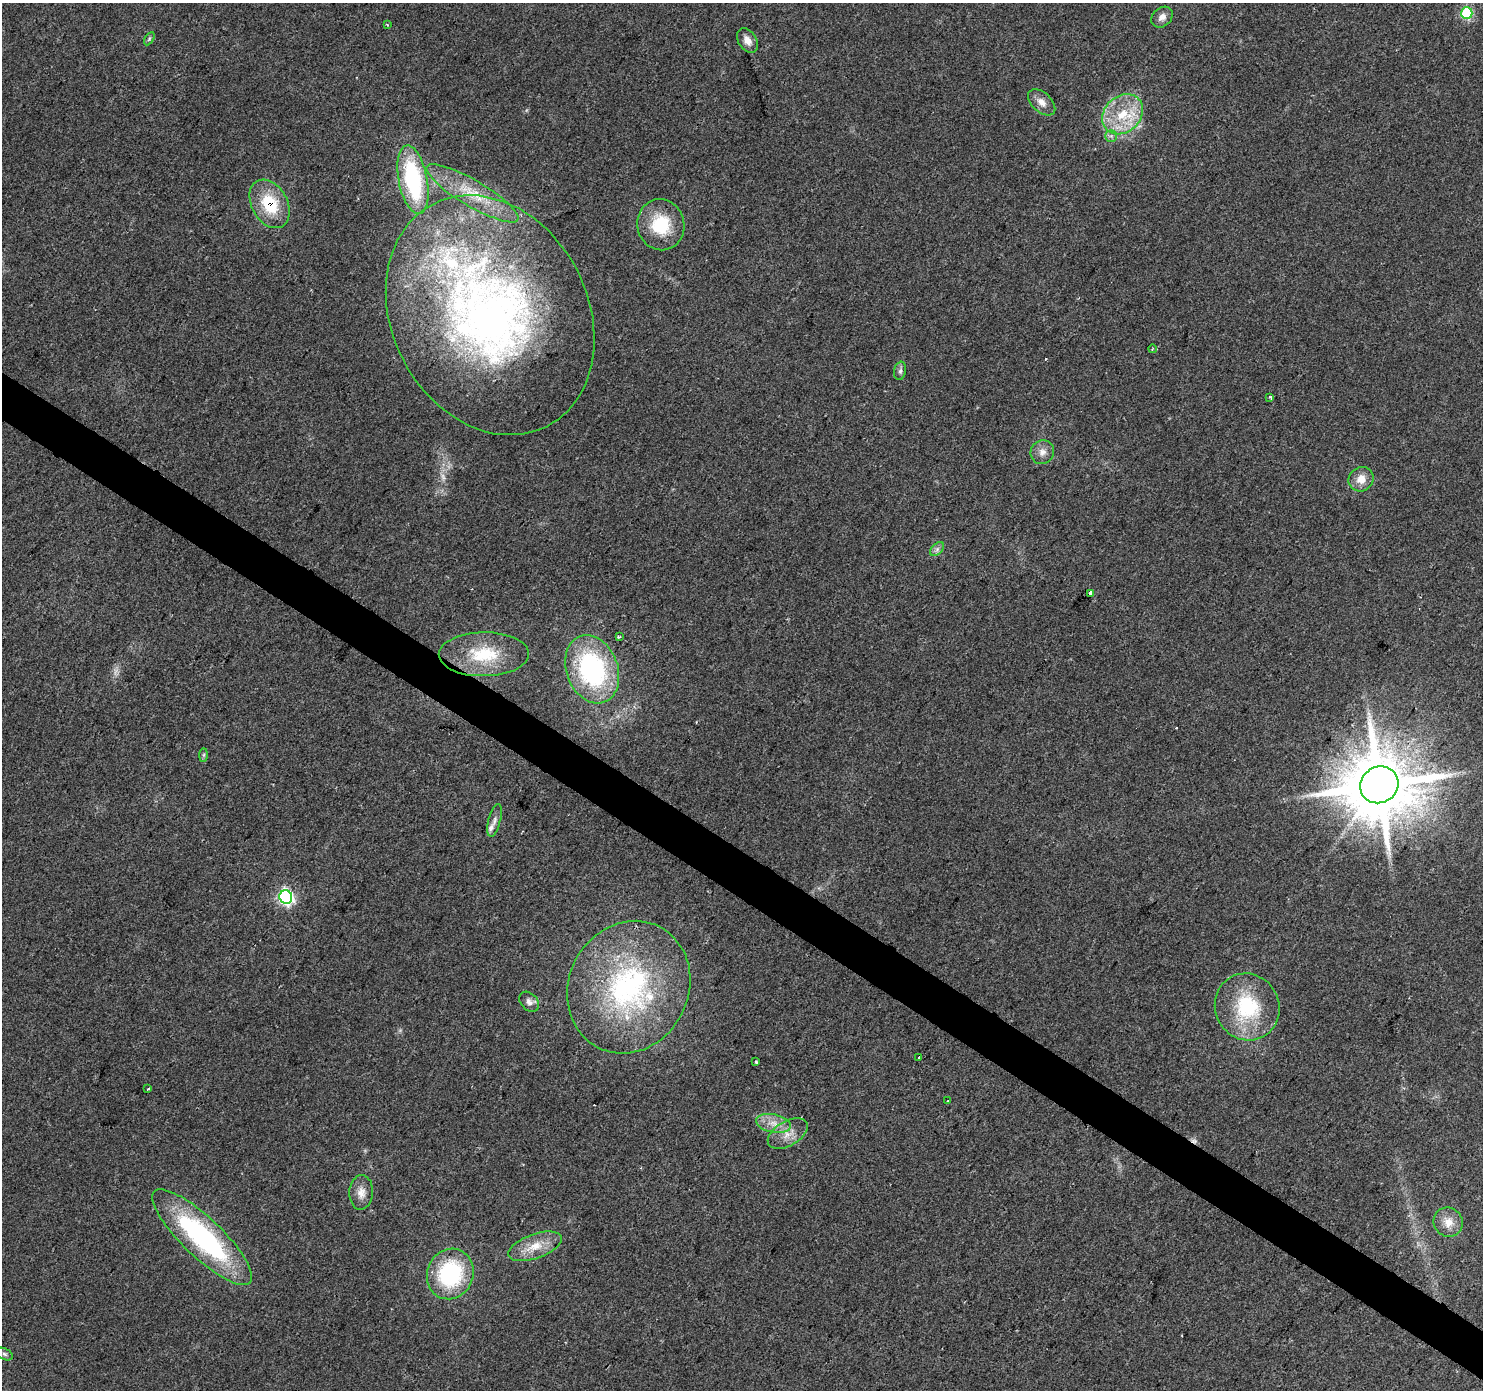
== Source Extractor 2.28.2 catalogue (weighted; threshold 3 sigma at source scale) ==
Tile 6 of 4 x 4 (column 2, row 2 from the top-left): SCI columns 1483-2963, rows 2960-4347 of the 5931 x 5986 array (HDU 1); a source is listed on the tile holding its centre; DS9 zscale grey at full resolution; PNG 1485 x 1392 px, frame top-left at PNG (2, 3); each listed source drawn as its Kron ellipse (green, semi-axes under 4 px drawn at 4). Shown black and unused: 3% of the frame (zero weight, under 2 of 3 exposures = <1% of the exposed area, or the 3 px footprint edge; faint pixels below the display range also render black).
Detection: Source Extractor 2.28.2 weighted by HDU 2 'WHT'; one run over the whole footprint, this tile lists its part. Background 0.054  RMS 0.0069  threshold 0.0311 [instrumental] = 3 sigma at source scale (4.5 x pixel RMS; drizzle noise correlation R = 1.50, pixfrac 1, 0.0396/0.0396 arcsec/px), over >= 5 px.
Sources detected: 50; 2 too faint to see at this stretch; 3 cosmic-ray / hot-pixel residue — neither listed nor drawn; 3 inside a brighter listed object's ellipse — not listed separately; the other 42 listed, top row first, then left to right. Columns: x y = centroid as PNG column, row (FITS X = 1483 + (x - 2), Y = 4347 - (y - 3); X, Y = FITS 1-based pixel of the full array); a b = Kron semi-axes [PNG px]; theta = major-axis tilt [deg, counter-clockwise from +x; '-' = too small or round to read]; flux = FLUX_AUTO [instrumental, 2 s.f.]
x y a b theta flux
1467 13 6 5 - 62
1162 17 12 9 41 4.5
387 25 4 3 - 0.61
149 39 7 4 59 1.2
747 41 13 9 -58 5.5
1042 102 16 10 -43 6
1123 114 22 18 43 26
1111 136 6 5 - 1.7
413 180 35 14 -79 82
473 193 53 13 -30 29
270 204 26 18 -60 31
661 225 25 23 -77 32
490 315 125 98 -63 470
1152 349 4 2 - 0.57
900 371 9 6 79 2.1
1270 397 3 3 - 0.98
1042 452 12 11 - 5.4
1361 479 13 12 - 8.5
937 549 8 5 46 2.1
1090 593 4 3 - 61
619 637 4 3 - 0.93
484 654 45 22 1 38
592 669 35 26 -69 110
204 755 7 4 89 1.2
1379 785 19 18 - 7500
494 820 17 6 75 3.4
286 897 7 6 - 180
629 987 68 60 63 150
529 1002 11 8 -49 3.2
1247 1007 34 32 -61 53
919 1057 3 3 - 3.4
756 1062 3 3 - 2
148 1089 3 2 - 0.71
948 1101 3 2 - 0.7
773 1123 18 9 -12 8.4
788 1134 22 12 31 9.7
361 1192 17 11 86 7
1448 1222 15 14 - 8.8
202 1237 66 19 -44 130
535 1246 28 12 20 15
450 1274 26 23 66 71
4 1354 9 5 -28 2
Overlapping masked pixels (flux is a lower limit): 1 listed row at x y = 270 204